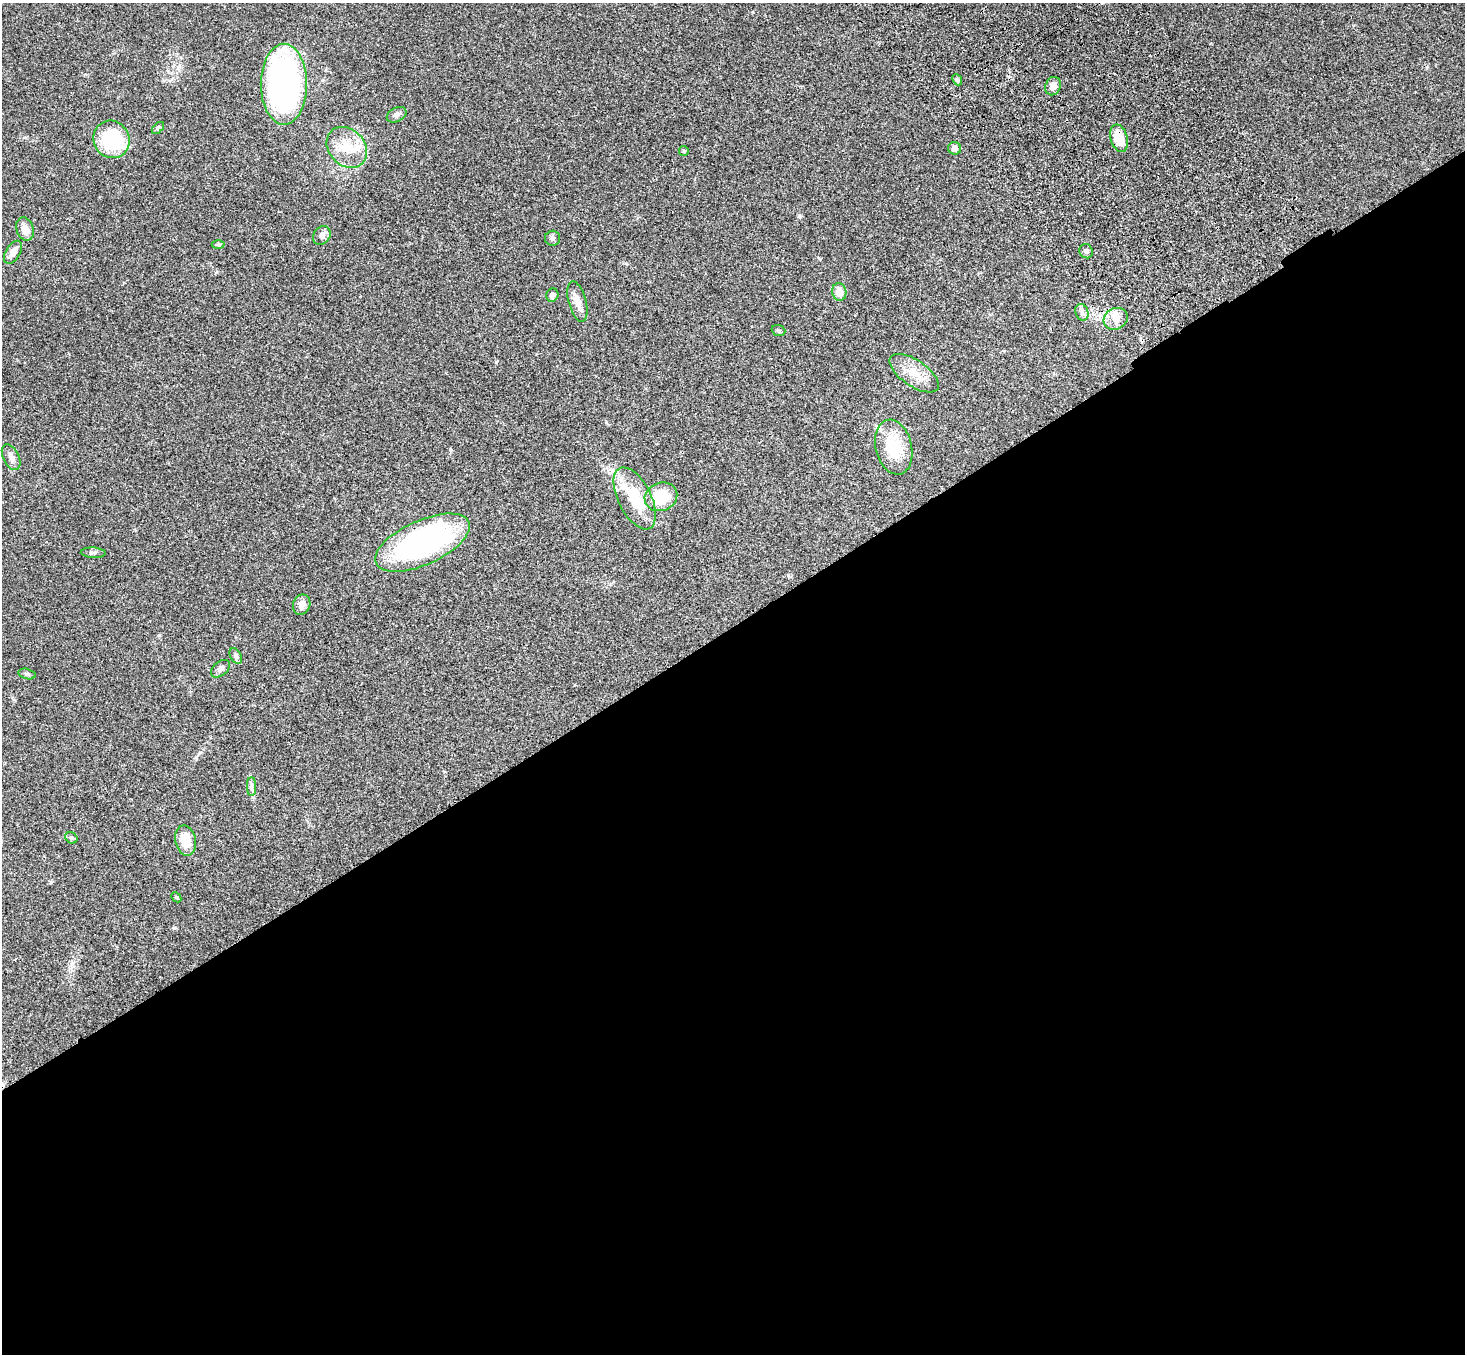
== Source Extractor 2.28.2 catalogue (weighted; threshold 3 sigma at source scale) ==
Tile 15 of 4 x 4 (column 3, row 4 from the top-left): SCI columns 3030-4492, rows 374-1725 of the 6059 x 6016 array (HDU 1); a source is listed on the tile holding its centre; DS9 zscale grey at full resolution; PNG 1467 x 1356 px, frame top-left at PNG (2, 3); each listed source drawn as its Kron ellipse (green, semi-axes under 4 px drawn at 4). Shown black and unused: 54% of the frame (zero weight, under 3 of 4 exposures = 6% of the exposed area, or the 3 px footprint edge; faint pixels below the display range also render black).
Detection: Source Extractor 2.28.2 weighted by HDU 2 'WHT'; one run over the whole footprint, this tile lists its part. Background 0.0503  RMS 0.0054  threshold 0.0244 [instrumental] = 3 sigma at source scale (4.5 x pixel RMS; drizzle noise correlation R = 1.50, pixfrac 1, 0.05/0.05 arcsec/px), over >= 5 px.
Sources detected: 39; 1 inside a brighter object's white glare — neither listed nor drawn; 1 inside a brighter listed object's ellipse — not listed separately; the other 37 listed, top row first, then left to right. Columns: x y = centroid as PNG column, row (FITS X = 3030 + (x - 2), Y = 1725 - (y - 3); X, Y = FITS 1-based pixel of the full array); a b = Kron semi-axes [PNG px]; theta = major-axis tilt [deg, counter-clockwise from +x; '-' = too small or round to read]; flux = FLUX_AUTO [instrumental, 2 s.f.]
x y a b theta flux
957 80 6 4 -66 0.9
284 84 40 23 90 140
1053 86 9 7 67 3.4
397 115 10 7 26 1.9
158 128 7 4 45 0.83
1119 138 14 8 -74 12
111 139 19 17 -59 36
347 147 22 18 -46 13
954 148 6 6 - 2.4
684 151 5 4 - 0.66
25 229 12 8 -72 4.3
322 235 10 8 52 2.3
553 238 7 7 - 1.4
218 244 6 4 -1 0.76
1086 251 7 6 - 1.6
13 252 13 7 58 4.2
839 292 9 7 -78 5.7
552 295 7 6 - 2.1
577 301 21 9 -75 4.3
1082 312 8 6 -72 1.8
1116 319 12 10 26 5.2
778 331 7 5 -19 0.82
914 373 28 13 -34 9.7
894 447 28 18 -76 20
11 457 14 8 -64 2.6
661 497 17 14 23 14
635 498 34 16 -63 18
422 543 51 22 24 120
93 553 12 5 -2 1.4
302 605 10 8 70 3.6
236 656 8 5 -61 1.2
220 669 11 7 40 2
27 674 9 5 -14 1.1
251 787 9 4 -90 1.5
71 838 6 5 - 1
186 840 15 10 -78 9.3
176 897 6 4 -45 0.61
Overlapping masked pixels (flux is a lower limit): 1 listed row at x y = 1119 138
Unlisted compact peaks at least as high as the median listed source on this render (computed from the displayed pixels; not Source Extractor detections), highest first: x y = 174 928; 496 362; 753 12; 159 635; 450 449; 200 752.